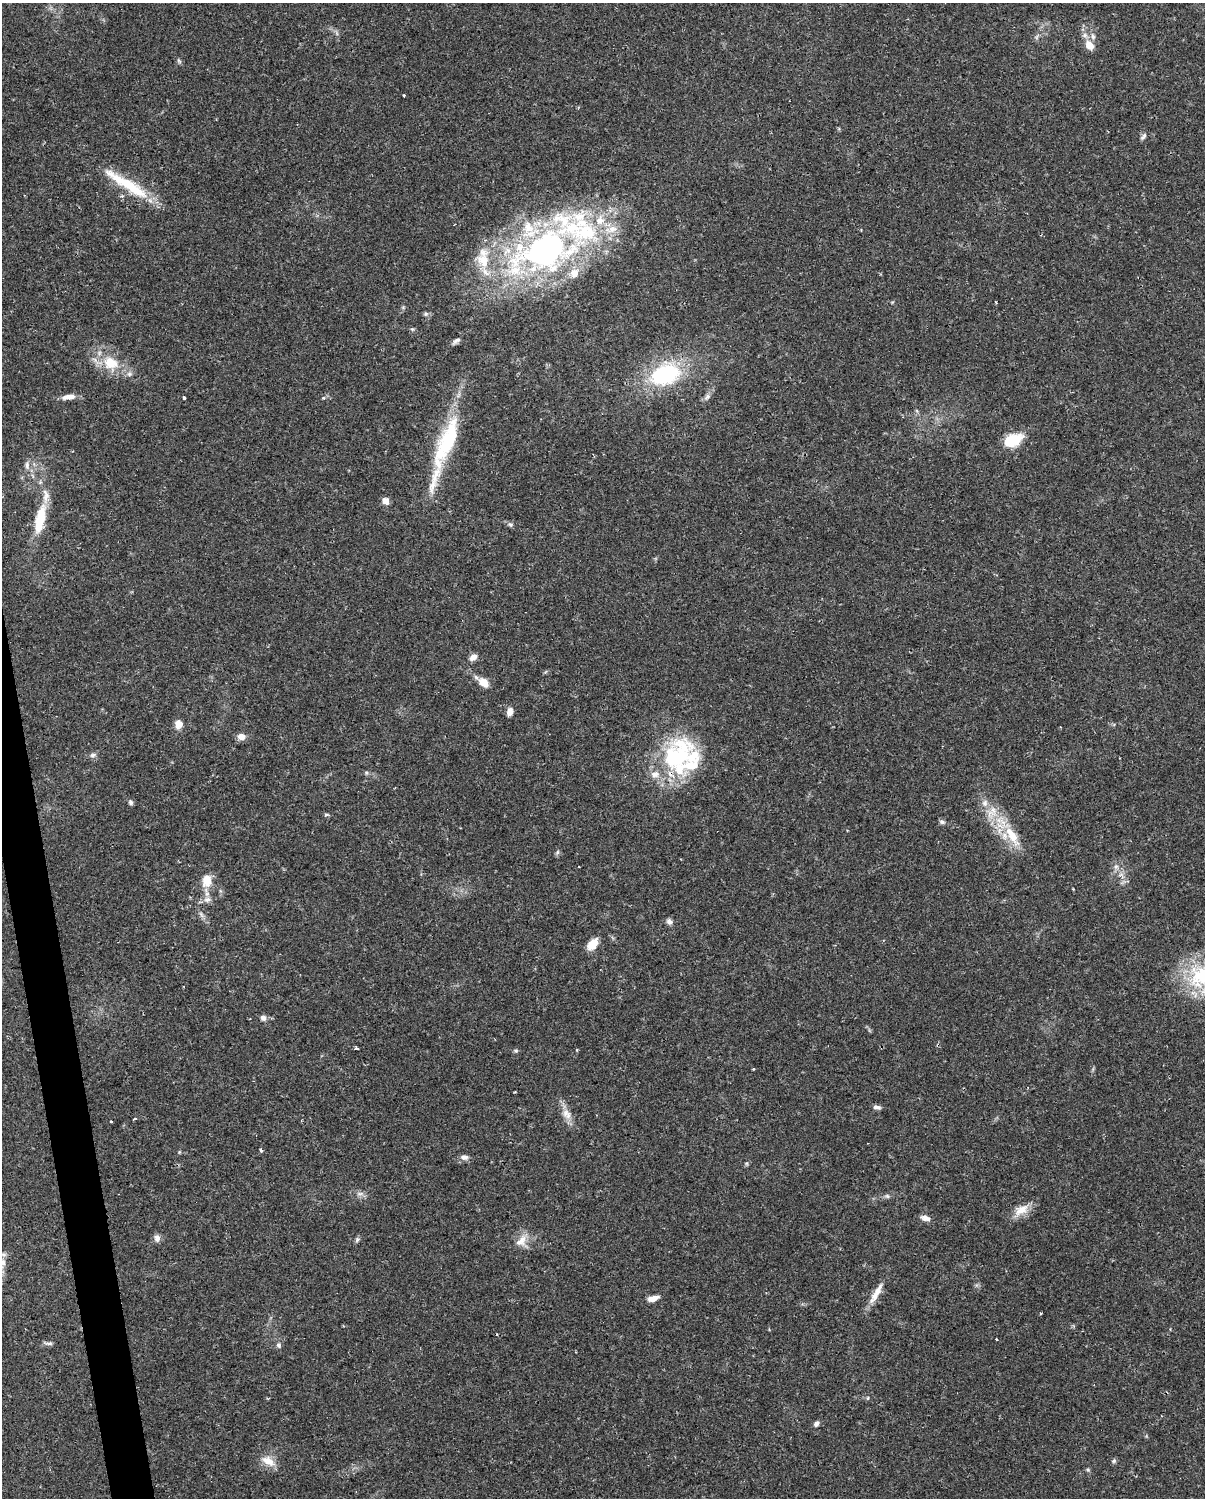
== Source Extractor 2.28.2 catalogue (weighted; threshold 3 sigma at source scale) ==
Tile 7 of 4 x 3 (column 3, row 2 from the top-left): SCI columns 2407-3609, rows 1524-3019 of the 4812 x 4588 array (HDU 1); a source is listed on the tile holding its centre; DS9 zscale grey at full resolution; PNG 1207 x 1500 px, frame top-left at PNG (2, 3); no overlay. Shown black and unused: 2% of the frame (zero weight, under 2 of 3 exposures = <1% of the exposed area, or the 3 px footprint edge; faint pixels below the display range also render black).
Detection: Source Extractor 2.28.2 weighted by HDU 2 'WHT'; one run over the whole footprint, this tile lists its part. Background 0.0362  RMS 0.0036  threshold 0.0163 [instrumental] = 3 sigma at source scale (4.5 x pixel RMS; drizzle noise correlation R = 1.50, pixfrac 1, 0.0396/0.0396 arcsec/px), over >= 5 px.
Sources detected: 89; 1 cosmic-ray / hot-pixel residue — not listed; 16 inside a brighter listed object's ellipse — not listed separately; the other 72 listed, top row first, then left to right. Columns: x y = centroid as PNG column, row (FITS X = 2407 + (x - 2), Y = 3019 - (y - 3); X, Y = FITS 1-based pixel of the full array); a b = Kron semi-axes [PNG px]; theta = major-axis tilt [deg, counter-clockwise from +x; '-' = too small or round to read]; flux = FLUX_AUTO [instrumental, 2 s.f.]
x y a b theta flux
1089 45 12 9 -55 4.1
179 61 7 4 -45 0.66
404 95 3 2 - 0.35
1143 136 10 5 50 0.98
127 184 69 12 -32 18
122 196 6 4 43 0.66
544 251 99 53 20 140
995 302 3 2 - 0.42
426 314 7 5 21 0.7
412 329 6 4 -17 0.5
456 341 13 5 39 1.3
111 363 25 20 -38 11
665 374 33 22 22 36
69 397 17 6 7 2.8
707 397 11 6 50 1.4
184 398 3 3 - 1.2
323 398 4 4 - 0.45
448 440 48 19 71 28
1012 440 17 10 25 14
27 465 13 6 -87 1.6
385 501 6 6 - 3.6
40 519 36 11 78 12
510 524 8 6 -36 0.84
473 657 10 7 38 2
483 683 12 8 -37 4.5
510 712 9 7 75 2.2
179 724 8 7 - 3.8
241 737 9 7 -10 2.8
93 755 10 5 16 1.1
676 756 47 33 66 44
366 773 6 4 73 0.48
131 802 7 5 -63 0.89
985 803 11 8 75 2.1
326 815 6 4 2 0.52
942 822 8 6 -27 0.89
1012 836 38 13 -60 11
557 852 7 5 62 0.69
1116 866 6 4 19 0.72
207 881 17 13 83 5.7
207 899 10 8 11 1.9
201 914 10 5 -63 1.2
669 922 9 6 -58 1.2
592 944 16 9 52 4.3
263 1018 8 8 - 1.3
356 1048 4 3 - 0.95
577 1050 3 3 - 0.38
516 1051 7 4 -6 0.58
754 1069 3 3 - 0.3
877 1107 10 5 -9 1.2
567 1114 15 11 -54 3.4
135 1119 3 3 - 1.8
261 1150 4 3 - 0.99
464 1157 12 7 -2 1.5
360 1194 10 4 0 1.1
887 1196 7 5 -14 0.83
1021 1210 23 12 34 5.3
925 1218 13 6 -16 1.8
157 1238 9 7 -88 1.7
357 1240 8 5 64 0.77
522 1240 17 10 84 3.9
2 1263 13 9 64 2.9
876 1293 33 8 61 4.8
653 1298 13 6 16 2.7
1040 1313 3 2 - 0.51
996 1339 3 2 - 0.37
48 1343 14 4 -4 1
279 1345 8 7 - 0.99
868 1398 5 3 - 0.38
816 1424 8 6 54 1.2
268 1461 20 11 -33 4.8
1114 1461 7 5 45 0.69
1088 1470 6 4 -45 0.5
Overlapping masked pixels (flux is a lower limit): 1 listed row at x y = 676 756
Isophote crosses this tile's border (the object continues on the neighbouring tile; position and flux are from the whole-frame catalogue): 1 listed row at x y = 2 1263